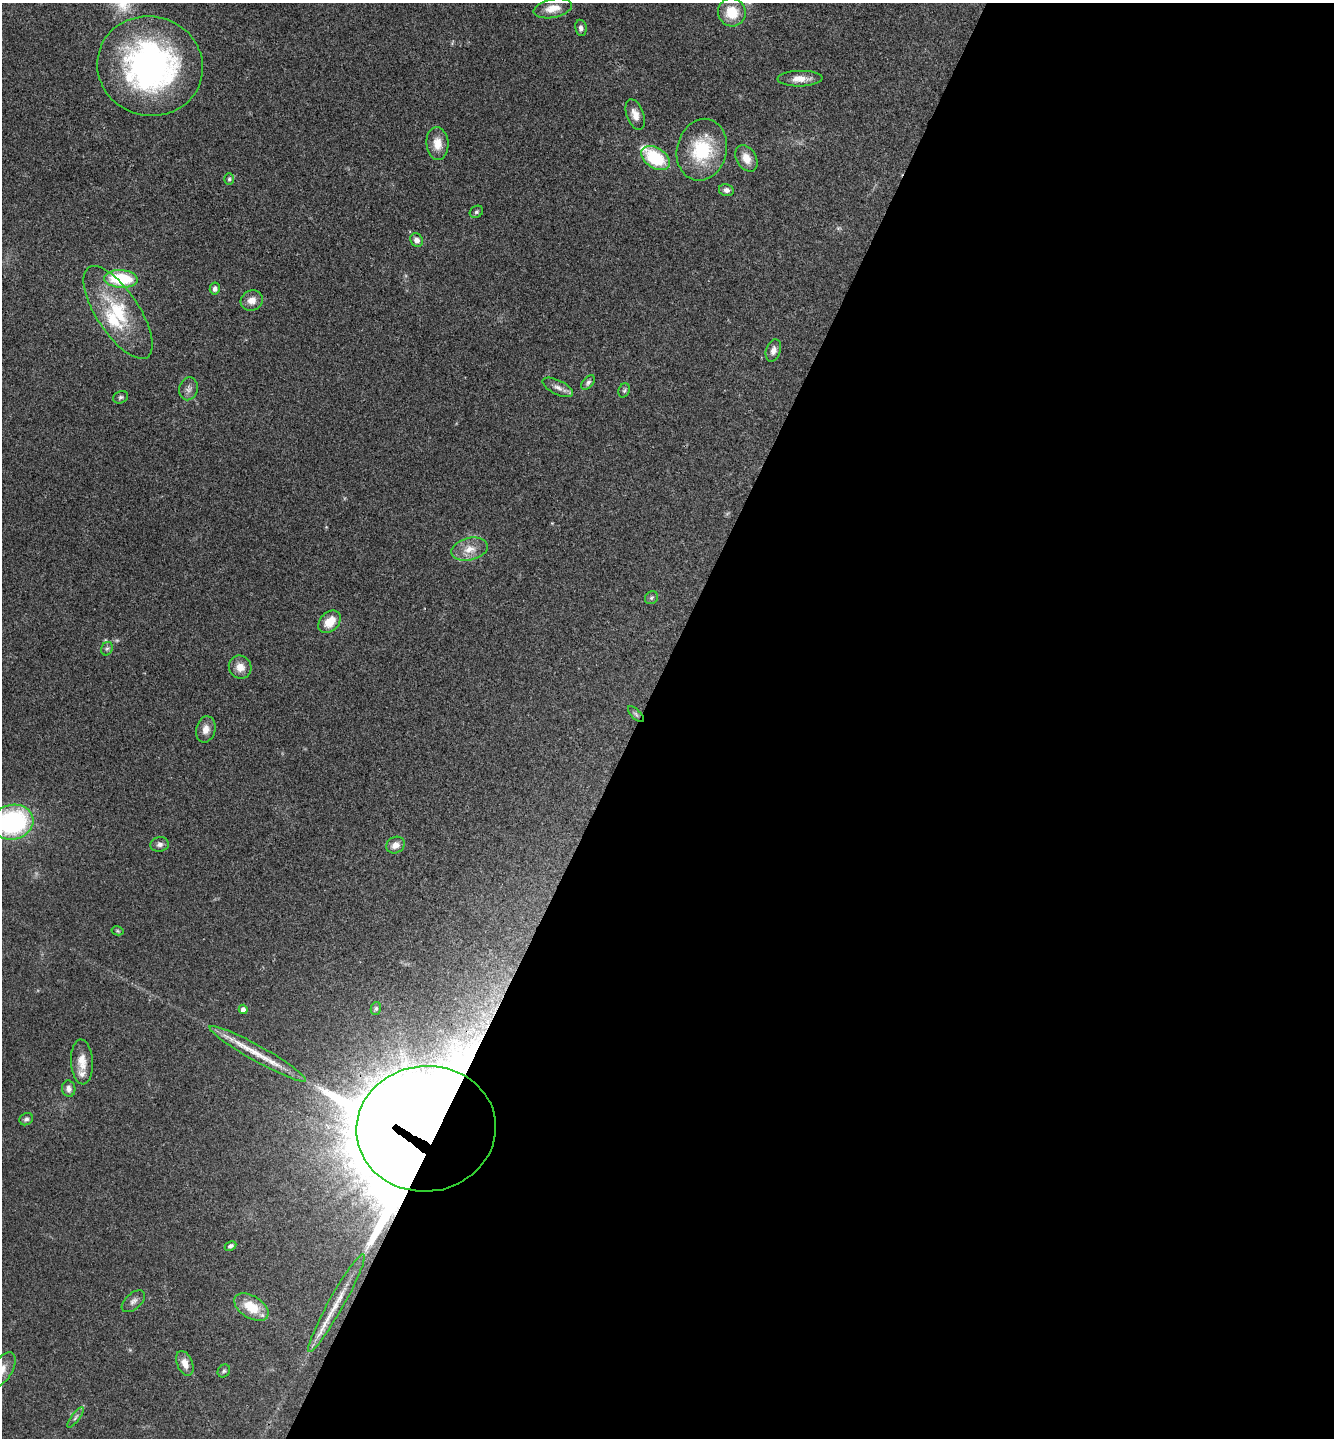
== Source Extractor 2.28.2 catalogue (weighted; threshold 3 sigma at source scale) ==
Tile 12 of 4 x 4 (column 4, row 3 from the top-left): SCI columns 4144-5475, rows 1442-2877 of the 5761 x 5752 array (HDU 1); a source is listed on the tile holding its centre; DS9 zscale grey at full resolution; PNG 1336 x 1440 px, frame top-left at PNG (2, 3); each listed source drawn as its Kron ellipse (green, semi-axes under 4 px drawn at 4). Shown black and unused: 52% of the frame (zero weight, under 3 of 4 exposures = <1% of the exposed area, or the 3 px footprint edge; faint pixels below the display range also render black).
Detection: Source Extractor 2.28.2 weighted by HDU 2 'WHT'; one run over the whole footprint, this tile lists its part. Background 0.0754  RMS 0.0059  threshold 0.0265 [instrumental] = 3 sigma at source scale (4.5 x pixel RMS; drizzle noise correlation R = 1.50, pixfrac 1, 0.05/0.05 arcsec/px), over >= 5 px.
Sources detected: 57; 1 too faint to see at this stretch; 2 inside a brighter object's white glare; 1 long thin detection or spike segment (spike, bleed or trail) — neither listed nor drawn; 3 inside a brighter listed object's ellipse — not listed separately; the other 50 listed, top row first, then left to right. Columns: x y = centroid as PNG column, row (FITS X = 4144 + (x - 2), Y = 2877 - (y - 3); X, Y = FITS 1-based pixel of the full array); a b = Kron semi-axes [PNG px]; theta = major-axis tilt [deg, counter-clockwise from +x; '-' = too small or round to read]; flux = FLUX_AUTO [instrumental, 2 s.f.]
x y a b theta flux
553 8 19 9 11 7.2
732 12 14 13 - 14
581 28 8 5 -81 2
150 66 53 49 -15 170
800 79 22 8 1 6.6
635 115 16 8 -69 5.1
437 143 16 11 -85 7.6
702 150 31 25 75 35
655 158 16 10 -33 33
746 158 14 9 -59 6.5
229 179 5 5 - 0.97
726 190 7 6 - 2.4
476 212 7 5 32 1.1
417 240 7 6 - 3.1
121 279 17 9 -4 34
215 289 6 5 - 2.2
252 300 11 10 - 5.1
118 312 54 21 -57 38
773 350 11 7 71 3.3
588 382 8 5 46 1.5
558 387 16 7 -26 3.5
189 389 11 9 76 3.1
624 390 7 5 68 1.1
121 397 8 6 22 1.3
469 549 18 11 13 7.9
651 598 7 6 - 1.2
330 622 13 9 43 9.3
107 649 7 5 66 1.2
240 667 12 11 - 6.1
636 714 10 4 -45 1.5
206 729 13 9 77 4.6
12 822 21 17 12 90
160 844 9 7 8 2.2
395 845 9 8 - 4.4
118 931 6 4 -13 0.77
376 1008 6 5 - 1.1
243 1009 5 4 - 2.8
258 1054 55 8 -29 15
82 1062 22 11 -86 7.8
69 1089 8 6 -78 2.6
26 1119 7 6 - 1.7
426 1129 70 63 6 3600
230 1246 6 4 27 1.4
133 1301 14 8 41 2.7
336 1303 56 7 61 16
251 1307 19 11 -33 15
185 1363 13 7 -67 4.9
2 1370 20 10 56 7.1
224 1371 7 5 53 1.1
75 1417 12 4 53 1.5
Overlapping masked pixels (flux is a lower limit): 2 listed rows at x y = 426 1129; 336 1303
Isophote crosses this tile's border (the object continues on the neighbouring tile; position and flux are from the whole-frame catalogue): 2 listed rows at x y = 12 822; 2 1370